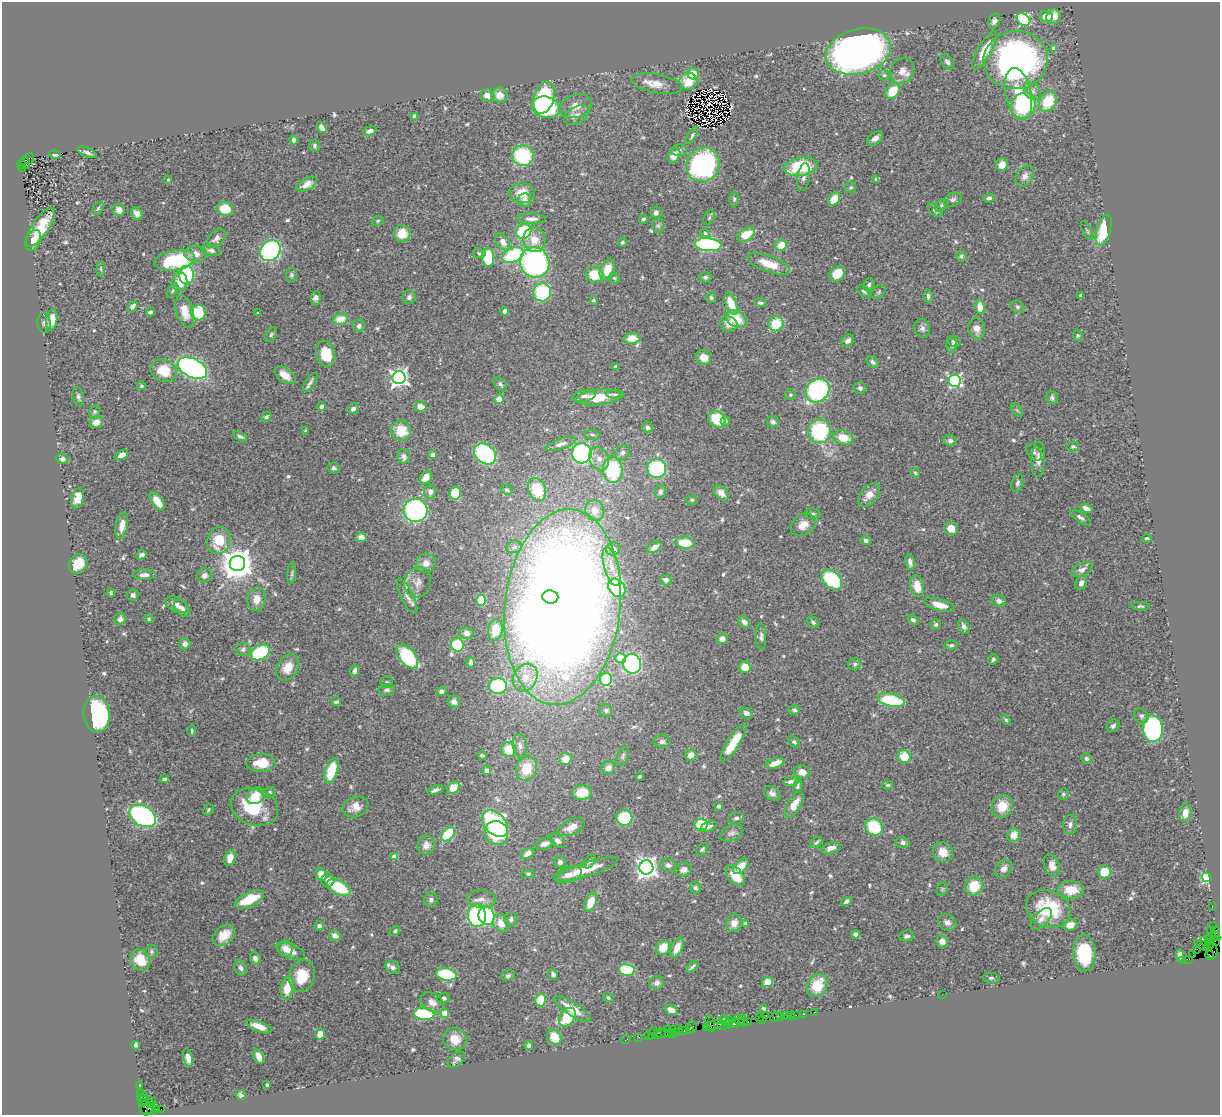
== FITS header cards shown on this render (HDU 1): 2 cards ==
NAXIS1  =                 1218
NAXIS2  =                 1113

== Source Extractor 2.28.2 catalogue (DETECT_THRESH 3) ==
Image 1218 x 1113 px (HDU 1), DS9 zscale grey, 1 PNG px = 1 image px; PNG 1222 x 1117 px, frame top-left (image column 1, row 1113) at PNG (2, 2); each listed source drawn as its Kron ellipse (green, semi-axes under 4 px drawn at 4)
Background 1.29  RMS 0.036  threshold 0.109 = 3 sigma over >= 5 px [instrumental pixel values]
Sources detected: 601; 5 with non-positive FLUX_AUTO (blend fragments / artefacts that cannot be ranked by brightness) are neither listed nor drawn; of the other 596, the 500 brightest by FLUX_AUTO listed and drawn (96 fainter detections omitted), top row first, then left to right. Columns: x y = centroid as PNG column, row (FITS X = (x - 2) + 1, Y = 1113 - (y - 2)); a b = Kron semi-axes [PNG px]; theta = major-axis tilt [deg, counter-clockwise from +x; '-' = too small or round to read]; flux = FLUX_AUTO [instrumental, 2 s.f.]
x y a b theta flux
1046 17 6 5 - 26
1054 17 8 7 - 24
1023 19 7 5 -41 240
994 21 8 5 61 9.5
1053 48 4 3 - 14
985 50 21 7 60 53
858 51 33 22 16 1500
1016 60 32 29 6 870
947 62 9 5 -52 7.7
902 71 13 11 59 21
693 74 6 5 - 50
884 75 5 5 - 4.2
688 81 9 8 - 34
657 84 26 9 -10 32
893 91 9 6 51 53
1033 91 9 7 -45 13
1019 94 26 12 -78 76
487 95 7 6 - 17
499 95 8 7 - 21
544 98 16 10 73 150
1048 101 11 8 55 82
1024 105 13 12 - 220
576 106 16 11 18 28
546 107 14 10 -14 320
577 115 14 8 30 14
414 116 4 4 - 8.8
322 127 6 4 -54 13
370 131 7 4 18 11
692 135 9 4 59 4.7
875 138 9 5 37 13
294 140 4 4 - 8.5
315 145 6 5 - 5.7
679 150 8 6 3 6.6
87 152 10 4 -24 8
55 155 5 3 - 5.6
523 156 11 10 - 180
674 156 7 6 - 24
29 158 5 5 - 330
25 163 6 3 -72 330
21 164 4 3 - 190
703 165 17 16 - 460
1002 165 6 6 - 23
801 167 17 9 10 130
22 168 3 2 - 260
1025 176 11 8 57 14
804 177 14 6 80 9.3
876 179 4 3 - 5.5
168 180 3 3 - 5.3
307 184 11 6 29 19
851 187 5 5 - 4.3
522 193 12 10 -4 37
989 198 5 4 - 7.3
734 199 7 5 89 4.3
834 199 7 5 52 37
525 200 7 6 - 15
953 200 9 6 24 8.2
941 205 7 5 51 5.2
98 208 7 4 54 4.3
225 209 8 6 -12 63
119 210 6 6 - 16
935 210 9 5 -40 7.6
137 213 7 5 -49 14
656 213 6 5 - 9.3
709 218 7 5 64 4.3
531 219 14 5 0 13
643 219 4 4 - 5.3
378 221 6 4 24 4
658 225 7 6 - 5.3
40 227 23 8 56 68
1104 230 16 7 74 110
524 231 8 7 - 190
1087 231 10 3 -65 4
402 233 8 8 - 42
705 233 5 4 - 4.2
746 235 9 6 31 56
216 238 11 7 47 12
33 240 11 7 68 23
534 240 12 11 - 38
503 242 9 6 -55 19
622 242 4 4 - 4.2
708 245 13 6 -5 320
781 245 6 5 - 43
211 250 10 5 -13 7.7
270 251 11 9 50 430
479 253 6 5 - 4.6
195 254 11 8 -6 20
513 255 11 7 24 170
961 256 5 5 - 4.6
488 257 9 6 -87 110
175 260 20 10 8 220
535 263 15 14 - 450
769 264 22 8 -20 47
101 269 8 4 83 5
607 270 11 7 71 42
837 274 9 6 41 56
187 275 9 7 87 150
291 275 6 5 - 5.2
595 275 9 7 -14 60
705 277 6 5 - 4.7
614 278 6 5 - 3.9
180 281 9 7 -89 45
869 285 6 5 - 5.9
172 290 8 4 55 4.9
864 291 7 5 -41 6
542 292 9 9 - 180
879 292 8 5 41 4.9
928 296 6 4 -87 6.7
1081 296 3 3 - 4
409 297 7 6 - 8.4
316 298 7 5 87 9.7
711 298 5 5 - 4.6
593 300 3 3 - 4.5
760 303 6 3 -16 4.3
731 304 11 5 -70 56
132 306 6 4 48 11
980 307 7 5 -79 45
1018 307 7 6 - 6.2
505 311 4 4 - 9.7
150 312 4 4 - 6.4
185 312 17 8 -74 38
198 312 8 7 - 84
258 313 3 3 - 4.3
340 319 7 6 - 37
736 319 11 7 -30 63
52 320 11 5 79 22
44 323 10 6 -81 7.1
729 324 9 7 -19 24
776 324 8 7 - 60
359 326 6 6 - 8.7
922 328 9 7 -72 10
977 328 10 8 -74 19
271 334 8 5 63 4.9
1078 335 5 4 - 3.9
632 338 8 5 3 40
848 341 7 5 40 9.6
954 341 7 5 -14 7.6
952 345 7 5 -89 5.8
325 354 13 9 -74 68
704 357 8 7 - 21
872 362 7 5 -47 6.2
615 367 4 3 - 8.5
192 368 16 9 -27 690
164 371 13 11 -22 67
285 375 12 7 -36 28
399 378 6 6 - 1100
955 381 6 6 - 400
310 382 11 5 57 8.5
500 384 8 5 -51 5.3
141 386 4 4 - 4.6
860 388 6 6 - 7.9
818 390 13 11 44 360
615 394 9 4 -5 5.6
790 395 6 5 - 4.5
584 396 12 6 10 11
78 397 10 5 -78 7.2
599 397 22 8 6 73
1052 398 6 5 - 5.9
499 399 5 4 - 25
321 406 4 4 - 10
420 407 6 5 - 26
353 409 6 5 - 9.5
1017 410 7 4 -53 4
95 412 6 5 - 3.9
266 417 5 4 - 5.2
717 419 9 7 -40 75
725 421 5 4 - 8.3
96 422 6 5 - 21
773 422 6 5 - 6.7
648 427 6 5 - 6.9
306 431 3 3 - 4.1
401 431 10 9 - 59
819 431 12 11 - 210
592 435 8 5 -10 5.4
240 436 7 4 -28 6.6
843 437 10 7 -14 43
950 440 6 5 - 8.4
560 444 16 5 18 13
1073 446 6 5 - 4.4
622 452 8 7 - 9.7
1034 452 9 6 -53 7.5
582 453 10 10 - 430
485 454 12 9 -40 280
122 455 7 4 28 17
433 455 4 4 - 17
404 456 7 6 - 12
62 459 6 5 - 11
599 459 12 9 -65 20
1038 459 18 6 88 19
334 468 6 5 - 6.5
657 469 9 9 - 200
613 470 13 10 -88 190
915 473 5 4 - 5
426 478 7 5 55 18
1017 483 9 5 73 6.6
537 489 12 8 -66 100
507 490 6 5 - 5.3
430 492 7 6 - 10
660 492 7 5 77 5.6
455 493 6 6 - 69
721 493 9 6 -46 18
869 495 14 8 49 25
78 498 10 6 75 27
692 500 5 4 - 3.9
157 501 10 5 -54 34
1086 508 6 4 -26 16
415 510 12 11 - 430
595 511 10 9 - 32
813 514 8 5 -10 4.8
1081 518 12 4 -35 7.8
122 525 13 6 80 24
803 525 14 10 34 26
951 529 7 6 - 27
361 537 5 5 - 20
1147 538 5 4 - 4.3
219 540 14 11 70 67
866 541 5 4 - 8.1
685 543 9 6 -7 65
514 547 8 6 18 9.5
654 547 8 5 31 15
613 549 7 6 - 9.6
141 555 5 4 - 6.9
910 562 8 4 -79 9.5
237 563 8 7 - 4700
426 563 10 9 - 18
78 564 10 8 55 51
611 567 20 7 -74 27
1082 570 11 6 26 12
292 573 10 4 85 5.2
144 575 11 5 0 12
205 575 7 7 - 12
832 579 12 8 -44 180
666 580 6 5 - 8.9
418 582 15 13 71 24
1081 583 7 5 60 9.2
917 586 11 7 -75 34
617 588 10 7 -51 180
111 593 4 3 - 4.5
133 595 5 5 - 8.2
407 596 19 6 -63 17
550 597 8 6 -7 200
257 599 11 9 79 26
481 600 5 5 - 67
999 601 7 6 - 10
176 605 12 7 -28 16
940 605 16 6 -15 28
1140 606 9 4 -2 4.9
562 607 98 57 84 5300
182 608 10 6 -50 11
120 619 6 5 - 10
149 619 4 4 - 4.1
913 620 6 4 -35 8.1
744 622 7 5 -44 10
813 622 6 5 - 6
936 625 5 5 - 5.1
964 626 7 5 -63 10
495 630 11 7 82 46
466 633 7 6 - 11
761 636 13 5 -88 8.4
722 639 6 5 - 15
185 644 6 5 - 11
457 645 6 6 - 140
951 645 7 4 6 4.6
243 649 7 6 - 7.2
260 652 10 7 29 170
407 656 14 8 -52 170
620 658 5 5 - 40
993 659 5 5 - 4.6
471 663 5 3 - 8.1
632 664 10 9 - 360
855 664 6 6 - 6.2
745 667 6 5 - 31
288 668 14 10 59 33
355 671 5 4 - 9.9
525 677 14 11 59 40
606 679 6 6 - 120
387 682 6 6 - 5.4
498 686 9 8 - 210
387 690 8 5 9 7.2
441 691 5 4 - 8.3
891 700 14 6 -12 160
336 702 5 3 - 5
454 702 6 6 - 12
794 710 5 5 - 5
606 711 6 6 - 5.9
746 713 7 5 -25 11
97 714 18 13 -84 330
1141 716 8 7 - 6.7
1006 720 5 4 - 4.9
1113 726 7 5 44 6.9
1153 729 13 10 -86 400
192 731 5 3 - 4
662 741 8 6 1 7.9
734 742 22 6 57 78
794 742 6 4 -39 4.9
520 746 12 7 -81 13
509 749 7 7 - 58
691 755 5 5 - 24
482 756 4 3 - 4.4
623 756 10 5 71 6.1
904 757 7 6 - 52
1086 758 5 5 - 5.8
566 759 6 6 - 35
261 763 15 9 2 52
775 763 9 4 18 30
608 768 7 6 - 17
526 769 12 10 72 66
487 770 5 4 - 9.4
331 771 13 6 73 95
802 772 8 6 -13 19
639 776 4 3 - 4.2
164 779 4 3 - 6.8
791 781 8 4 9 8.2
888 785 5 4 - 3.9
798 786 6 4 72 4.9
454 788 7 5 39 45
435 790 8 4 19 7.7
270 792 6 5 - 4.5
582 793 10 7 7 59
772 793 9 6 -32 11
1063 794 6 5 - 5.8
256 796 9 7 42 49
794 805 15 6 60 32
719 806 4 3 - 7.1
1002 806 11 10 - 46
255 807 24 18 -19 130
356 807 13 10 21 25
208 810 6 5 - 4.2
1185 813 9 6 81 24
143 816 14 10 -31 460
624 818 8 8 - 120
736 818 8 6 10 8
495 824 15 10 -46 410
1070 824 10 7 -90 10
701 825 6 6 - 90
709 826 8 4 21 7.7
571 827 14 7 25 28
874 827 9 8 - 120
496 833 12 11 - 92
731 833 12 7 27 12
448 834 8 5 47 140
1014 835 7 6 - 26
557 840 9 6 -44 10
903 842 7 5 -14 7.7
816 843 7 4 40 5.2
545 844 9 5 17 15
426 845 9 8 - 19
831 848 10 5 16 16
702 850 7 5 49 4.4
943 852 10 9 - 32
528 853 7 5 30 19
394 857 4 4 - 33
230 858 8 5 71 25
590 861 8 5 55 5.5
560 862 6 5 - 8
668 865 8 6 -15 9.7
1052 865 12 7 -68 22
741 866 9 5 44 35
646 868 7 7 - 1600
586 869 33 7 18 63
1004 869 10 7 48 14
683 870 8 6 14 15
1105 872 6 6 - 51
321 874 6 5 - 24
528 874 6 4 0 3.9
568 875 14 7 17 18
735 876 12 7 -51 43
1207 877 5 4 - 270
328 880 7 6 - 14
974 886 9 8 - 56
339 887 12 7 -28 99
695 888 6 5 - 5.4
942 889 7 5 61 4.2
1071 890 12 9 0 44
249 899 16 7 24 75
481 899 14 9 -4 18
431 900 7 6 - 8.6
846 901 5 4 - 7.1
591 902 10 5 67 44
1212 906 2 2 - 26
1048 909 23 18 -22 150
477 916 11 9 -84 240
487 916 9 8 - 210
511 919 7 6 - 6.1
1041 919 13 7 46 13
947 922 9 8 - 13
501 923 9 7 -62 28
734 923 9 7 67 19
745 924 4 3 - 14
1070 925 7 5 12 22
319 926 4 4 - 8.1
1214 926 2 2 - 42
395 931 6 4 46 4.8
1211 931 2 2 - 14
1215 932 5 3 - 120
855 934 4 4 - 6.3
224 935 12 9 42 34
335 936 6 5 - 14
907 936 7 5 10 7.7
1215 936 6 2 -33 95
1209 938 5 2 - 92
942 941 6 6 - 19
1204 941 5 3 - 150
1215 941 3 2 - 28
1209 945 6 4 59 140
1203 946 9 3 -25 240
285 948 8 7 - 17
663 948 8 6 54 37
677 948 10 6 66 28
1197 949 2 2 - 45
151 951 6 6 - 5.7
291 951 15 7 -25 28
1212 951 8 5 89 61
1084 953 18 11 -87 130
1180 955 6 4 -85 18
1193 955 2 2 - 62
1210 955 5 2 - 63
255 958 6 5 - 11
1189 959 4 2 - 82
140 960 11 9 -60 58
1183 960 2 2 - 22
393 967 7 6 - 9.4
692 967 7 4 44 7.1
241 968 8 5 -63 9
627 970 8 6 -11 120
446 974 10 6 -10 170
553 974 5 4 - 6.7
302 976 16 13 74 61
508 976 6 5 - 6.5
991 978 8 5 -6 5.7
767 982 6 5 - 25
657 983 7 7 - 11
817 985 12 9 60 69
287 988 11 6 81 46
942 994 2 2 - 15
443 998 6 5 - 7.3
608 998 6 4 -49 4.2
540 1000 6 5 - 75
432 1002 13 9 -34 18
764 1008 4 3 - 4
573 1009 21 6 -33 46
671 1010 7 5 -24 18
814 1012 2 2 - 34
445 1013 4 4 - 64
424 1014 10 6 -6 210
803 1014 3 2 - 72
766 1015 3 2 - 61
796 1015 2 2 - 21
781 1016 3 3 - 120
786 1016 3 2 - 60
790 1016 3 2 - 160
567 1017 10 7 53 95
776 1017 6 3 20 150
759 1018 2 2 - 35
763 1019 2 2 - 34
724 1020 6 3 -45 130
739 1020 5 3 - 190
729 1021 3 2 - 70
743 1021 6 3 -77 140
748 1022 3 2 - 56
734 1023 6 3 21 240
710 1024 8 3 -75 160
714 1025 10 4 14 270
725 1025 8 3 11 630
259 1026 13 5 -21 27
692 1027 6 3 -85 220
679 1028 3 2 - 160
706 1028 3 3 - 170
667 1029 2 2 - 31
672 1029 3 2 - 130
690 1030 4 3 - 190
684 1031 3 2 - 99
676 1032 3 2 - 100
653 1033 6 2 75 29
668 1033 2 2 - 69
673 1033 3 3 - 83
320 1034 5 5 - 23
657 1034 5 2 - 39
663 1034 6 3 10 70
648 1036 3 3 - 120
554 1037 8 6 -59 46
639 1037 2 2 - 36
455 1039 12 11 - 33
626 1040 5 2 - 42
136 1045 4 4 - 6.4
529 1045 4 4 - 5.8
259 1057 7 4 -66 25
188 1058 9 5 -75 15
456 1060 10 6 43 9.2
267 1085 3 3 - 5.4
139 1086 2 2 - 20
140 1093 3 3 - 120
241 1095 6 4 -44 7.2
142 1097 5 3 - 170
145 1101 8 3 -21 150
151 1101 2 2 - 49
142 1103 3 3 - 170
146 1108 7 6 - 340
151 1109 5 2 - 34
156 1109 3 2 - 41
161 1109 2 2 - 260
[96 fainter detections neither listed nor drawn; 5 non-positive-flux detections neither listed nor drawn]